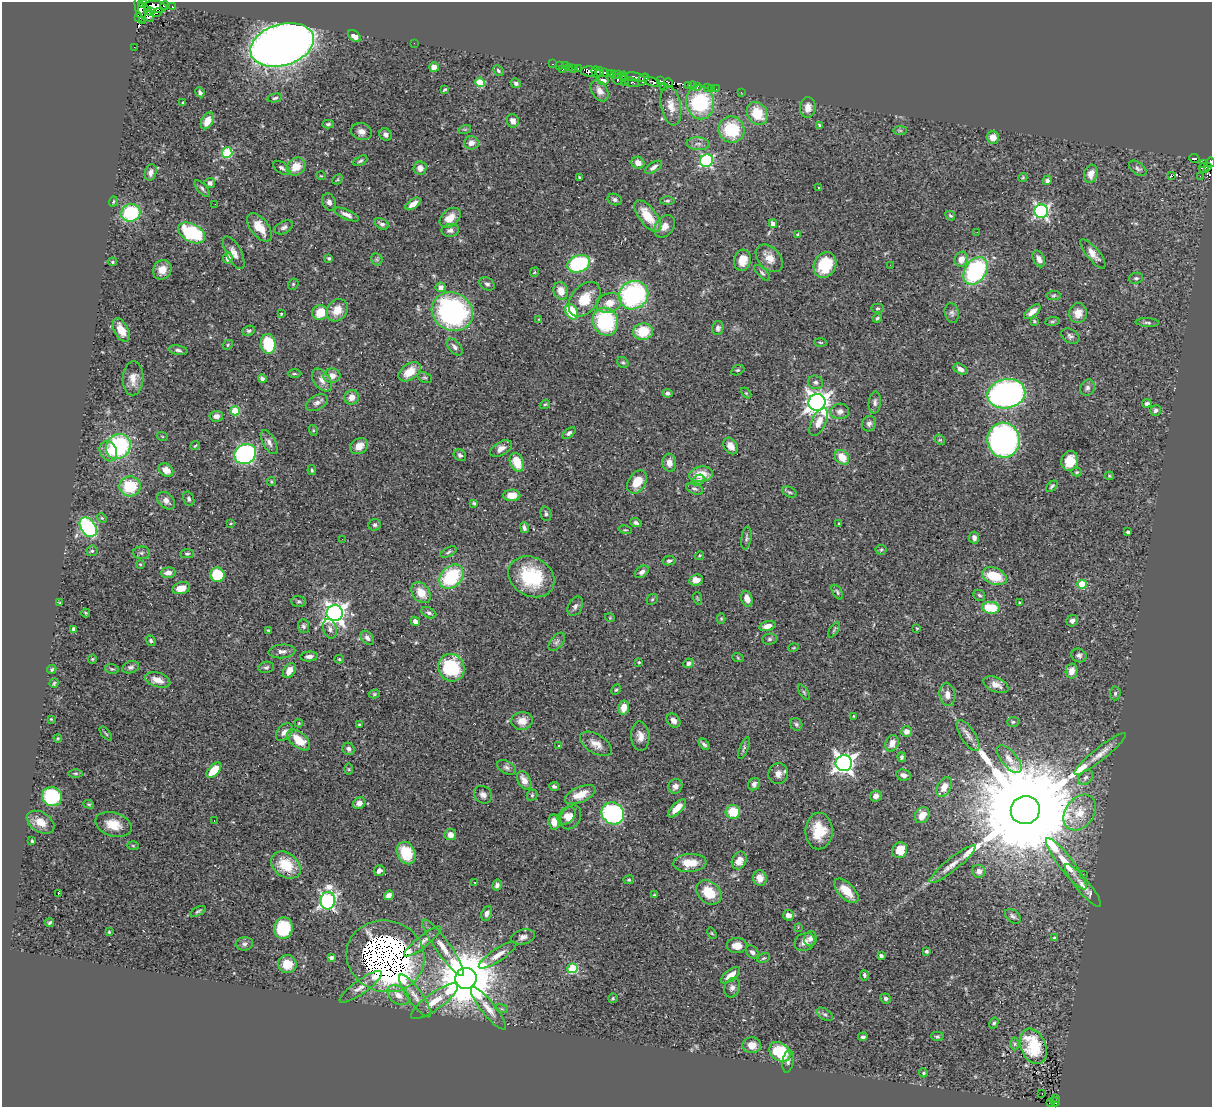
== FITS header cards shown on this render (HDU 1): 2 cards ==
NAXIS1  =                 1210
NAXIS2  =                 1105

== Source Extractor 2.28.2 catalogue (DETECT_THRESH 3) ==
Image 1210 x 1105 px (HDU 1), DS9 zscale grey, 1 PNG px = 1 image px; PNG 1214 x 1109 px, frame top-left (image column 1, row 1105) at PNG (2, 2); each listed source drawn as its Kron ellipse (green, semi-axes under 4 px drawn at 4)
Background 0.704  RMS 0.028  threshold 0.0836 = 3 sigma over >= 5 px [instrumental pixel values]
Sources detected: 452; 5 with non-positive FLUX_AUTO (blend fragments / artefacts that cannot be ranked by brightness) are neither listed nor drawn; the other 447 listed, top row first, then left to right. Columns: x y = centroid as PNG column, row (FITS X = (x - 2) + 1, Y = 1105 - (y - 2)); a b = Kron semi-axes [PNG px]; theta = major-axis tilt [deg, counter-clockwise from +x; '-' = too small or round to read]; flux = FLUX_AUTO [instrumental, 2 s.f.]
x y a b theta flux
143 3 4 4 - 33
165 5 4 3 - 22
155 7 12 6 -4 100
172 7 3 3 - 9
140 10 13 4 -77 140
151 11 4 3 - 96
146 12 11 5 -54 130
157 12 5 2 - 3.4
139 18 4 2 - 49
143 21 3 3 - 21
354 36 7 5 -41 12
414 43 2 2 - 1.6
282 45 32 20 17 2400
134 47 2 2 - 1.2
552 64 3 2 - 1.6
559 65 3 2 - 4.5
565 66 3 2 - 2.2
434 67 5 4 - 15
569 67 3 2 - 6.2
574 69 3 2 - 3.9
578 69 3 2 - 9.7
562 70 3 2 - 13
498 71 6 3 -46 3.4
589 71 8 5 0 200
596 72 6 4 -73 78
600 72 5 2 - 5.2
605 72 3 3 - 6.8
611 73 3 2 - 3
615 74 3 2 - 14
619 74 3 2 - 0.39
624 76 4 2 - 33
635 77 10 3 -12 59
617 79 6 3 -59 42
643 79 7 4 53 89
603 80 6 3 -13 5.7
660 81 4 3 - 48
480 82 5 4 - 71
625 82 2 2 - 4.5
632 82 7 3 -20 41
653 82 8 3 -22 61
516 83 5 4 - 5.1
669 83 4 3 - 80
688 85 3 3 - 38
693 85 4 2 - 18
663 87 3 3 - 14
697 87 3 2 - 32
708 87 3 2 - 5.8
711 88 4 3 - 3.2
716 89 3 2 - 2.7
445 90 4 3 - 2.6
600 91 11 8 -58 12
200 92 5 4 - 4.9
741 92 2 2 - 14
275 98 7 4 11 3.3
700 102 17 14 -80 120
183 103 4 3 - 2.1
671 106 20 10 -79 21
808 108 10 8 87 16
757 113 12 10 -56 55
207 121 9 6 62 26
513 121 7 6 - 11
328 124 6 4 2 3.7
820 125 4 3 - 5.1
465 129 6 4 18 2.4
731 130 13 13 - 95
900 130 7 4 0 3.7
361 132 10 8 -19 12
386 135 6 5 - 6.8
993 137 6 6 - 20
471 143 7 6 - 12
698 144 11 6 -4 8.3
227 152 5 5 - 140
1194 158 5 3 - 19
360 161 7 4 29 3.9
707 161 7 6 - 260
1210 162 5 3 - 66
638 163 6 6 - 12
1203 163 2 2 - 1.3
1207 166 4 3 - 66
296 167 10 8 38 28
653 167 9 4 35 7
282 168 10 5 -34 4.9
420 168 6 6 - 13
1138 168 10 6 -38 5.2
1204 168 5 4 - 1.1
151 172 8 6 72 7.3
1091 174 9 6 74 15
1171 175 3 3 - 34
321 176 5 3 - 1.5
1200 176 2 2 - 13
580 177 3 2 - 2
1023 178 5 3 - 2
337 179 6 3 44 2.2
1047 180 5 4 - 5.7
210 183 5 5 - 6.5
818 188 3 2 - 4.3
202 189 10 4 -49 4.4
615 199 7 5 -23 4.8
113 201 5 3 - 2.2
667 201 7 4 1 2.8
329 202 9 6 -70 7.9
215 204 2 2 - 3.8
413 204 8 4 36 14
1041 211 7 6 - 410
131 213 10 8 22 120
347 214 13 5 -23 9.6
648 216 19 8 -53 46
950 216 5 3 - 2.3
450 218 12 8 43 23
382 224 7 5 -27 6
773 224 4 4 - 10
665 226 12 8 54 15
259 227 17 9 -52 31
284 227 10 6 28 6.1
450 230 9 6 9 6.9
977 232 2 2 - 0.93
192 233 14 9 -28 140
798 234 3 2 - 1.5
234 253 18 7 -62 13
1093 254 18 6 -51 15
228 258 5 4 - 12
329 258 4 4 - 2.6
769 258 16 10 -45 21
377 259 6 5 - 3.4
961 259 7 6 - 16
1039 259 9 5 -65 9.5
743 260 10 8 76 26
112 262 5 3 - 2
579 264 12 8 21 200
825 265 13 11 63 68
890 265 3 2 - 1.5
162 270 10 9 - 19
975 271 15 10 56 230
534 272 5 3 - 2
762 273 10 4 -45 4.1
1136 278 7 5 9 4
293 284 6 5 - 2.3
487 284 8 6 -34 5.9
441 287 5 5 - 9.7
561 291 9 7 -71 24
633 295 15 14 - 290
1054 295 7 4 8 3.2
585 299 20 13 51 47
609 303 13 9 19 25
877 308 6 4 1 2.8
337 310 12 9 51 24
452 312 21 18 -30 380
571 312 8 6 -57 71
1032 312 10 5 39 12
320 313 8 7 - 39
952 313 10 7 -76 5.7
1078 313 10 9 - 19
281 314 4 3 - 1.4
877 318 4 3 - 2.9
539 319 4 3 - 1.3
1034 321 4 3 - 2.2
1052 321 7 4 8 2.5
605 322 14 12 -65 170
1147 323 12 4 -3 4.6
718 328 7 5 77 5.3
121 330 13 7 -63 24
249 331 6 4 23 3.7
643 332 10 8 1 60
1070 336 10 7 -29 5.8
820 342 6 3 -2 1.9
268 344 10 7 -82 85
228 345 5 4 - 2.2
455 347 10 5 -49 7.3
178 350 10 4 -8 4.8
623 362 6 5 - 3.1
960 369 7 5 -28 8.4
738 370 7 4 25 3
410 372 12 8 36 33
294 374 7 3 0 2.9
332 376 8 7 - 16
425 377 7 5 -21 3.3
133 378 17 10 88 20
262 379 4 4 - 6.9
322 380 13 8 -54 14
815 382 8 6 -23 5.6
1087 388 8 7 - 5.5
667 393 5 4 - 4.8
746 393 6 4 -44 2.1
1006 394 19 14 11 700
352 397 7 7 - 16
817 402 8 8 - 1500
875 402 11 6 84 6.8
317 403 12 7 27 9.6
1147 403 5 4 - 5.5
545 404 5 3 - 2.5
1156 410 6 5 - 5.4
235 411 5 4 - 81
840 411 9 8 - 9.4
216 416 7 5 7 9.9
819 422 15 7 64 19
869 424 8 7 - 6.5
313 430 5 3 - 2
569 433 7 4 39 5.1
162 436 5 3 - 1.8
940 440 6 4 -41 2.3
1003 440 17 16 - 560
269 442 13 6 -62 9.4
118 446 13 11 49 220
195 446 5 3 - 2.3
359 446 9 7 30 16
731 446 9 6 -56 15
501 449 12 6 31 12
108 451 10 8 -62 20
245 454 11 9 25 380
460 455 7 5 -40 5.1
842 457 8 6 -50 34
1070 461 10 8 70 35
517 462 9 6 -67 39
669 463 9 7 -83 13
166 470 8 6 -36 18
312 470 5 4 - 3
1077 472 5 4 - 2.3
701 474 12 7 8 34
1109 476 5 3 - 2.2
699 480 6 5 - 4.9
271 481 4 3 - 2.1
637 482 13 8 57 36
130 486 11 10 - 75
1052 486 7 4 41 3.5
694 489 9 5 -22 5.1
789 492 7 5 -26 3.6
512 495 8 6 1 25
189 499 7 5 -67 4.1
166 501 10 7 -42 12
474 503 4 3 - 2.4
546 514 7 5 -77 4.2
102 518 5 3 - 2
231 523 4 3 - 1.9
636 523 6 4 -18 4.9
839 523 3 3 - 2.4
375 525 6 5 - 4.5
88 527 11 7 -57 230
524 528 5 3 - 5
625 530 7 3 -12 1.9
1128 532 3 3 - 3.3
746 538 11 5 82 5.1
974 538 6 5 - 7.4
342 539 2 2 - 47
881 550 5 5 - 2.4
92 551 5 5 - 3.1
448 552 9 4 26 3.7
141 553 8 6 0 5.3
187 554 7 4 0 3.3
699 556 5 3 - 1.9
669 561 6 4 11 4.1
140 564 4 3 - 1.9
642 572 8 5 39 7.8
168 573 7 5 6 11
217 575 7 7 - 82
994 576 13 8 -23 68
451 577 14 10 47 130
531 577 24 19 -29 110
696 580 7 5 7 15
1082 584 5 4 - 67
181 588 9 6 16 20
837 592 8 4 -57 3.4
421 593 11 8 -50 29
979 595 6 5 - 3.5
697 598 6 3 -71 2.1
652 599 6 5 - 2.4
747 599 8 5 -72 14
299 601 7 5 -1 4.3
60 602 4 2 - 1.3
1020 602 3 2 - 2.1
575 606 10 7 63 6.7
991 608 9 6 -7 60
86 613 4 3 - 2.2
335 613 8 8 - 1300
429 613 8 5 -27 5.3
610 618 5 3 - 1.5
721 619 5 4 - 2.3
415 621 5 4 - 9.1
1072 621 6 5 - 6.8
303 626 7 5 -85 4.3
767 626 8 4 15 13
917 628 3 2 - 1.8
74 629 4 4 - 8.3
330 629 10 6 -73 7.6
268 630 3 2 - 1.9
834 630 9 3 57 2.7
367 638 8 5 -50 6.9
769 639 7 5 2 3.7
151 641 5 4 - 4.1
557 642 11 6 53 6.7
793 648 5 3 - 1.5
282 651 13 7 3 9
1079 655 8 6 -28 5.4
309 656 8 5 5 8.2
738 658 6 3 -19 2
92 659 4 4 - 2.3
339 659 4 4 - 2.3
639 662 3 3 - 1.8
688 663 5 4 - 5.7
131 667 9 6 18 5.3
266 667 8 5 12 3.8
451 668 14 13 - 130
52 669 5 4 - 2.9
112 669 7 5 -15 3.1
289 670 8 5 58 16
1071 671 7 5 79 16
157 680 13 7 -16 19
54 683 4 4 - 2.5
996 685 13 7 -23 14
616 690 5 4 - 2.6
804 692 9 3 -56 2.7
1115 693 7 5 86 4.1
374 694 5 4 - 2.8
947 695 11 8 -82 14
624 708 7 5 79 20
854 716 3 2 - 1.4
51 719 3 3 - 1.7
522 721 10 9 - 19
673 721 7 6 - 10
1013 722 6 5 - 2.8
299 723 4 3 - 1.7
796 724 6 5 - 4.1
359 725 3 3 - 2.1
907 731 5 5 - 11
284 732 10 6 51 9.8
106 734 8 3 -50 2.4
968 735 18 7 -57 12
640 736 15 9 -86 15
58 738 4 3 - 1.8
299 740 13 7 -40 40
892 743 8 6 69 14
596 744 18 9 -31 17
704 744 6 4 -45 4.8
559 746 4 3 - 1.5
744 748 11 4 69 4.1
349 749 6 5 - 5.6
1100 754 32 6 38 21
902 757 5 3 - 4.1
1009 759 17 8 -50 19
844 763 8 8 - 1000
506 767 10 6 -27 6.1
349 769 6 4 -89 2
214 770 9 5 47 47
75 773 7 3 0 2.6
778 774 10 10 - 14
903 775 7 5 -11 7.5
1086 777 8 6 44 6.1
524 780 10 6 -61 16
754 784 6 5 - 6.5
554 786 5 4 - 4.3
675 786 7 7 - 8.9
944 787 11 7 60 18
580 794 16 7 22 27
483 795 10 8 -40 8.3
532 795 5 5 - 2.9
52 796 10 9 - 140
876 796 6 5 - 8.8
359 803 6 5 - 11
89 804 5 4 - 2.5
677 808 12 5 45 21
1025 810 14 14 - 90000
733 812 7 7 - 46
613 813 12 10 -38 300
1080 813 19 14 53 38
567 815 10 7 46 10
922 815 8 7 - 20
571 817 13 9 58 14
214 821 2 2 - 0.92
40 822 15 9 -31 21
554 822 7 5 -83 14
113 825 18 12 -17 34
819 831 18 13 90 53
450 835 6 5 - 14
32 841 3 3 - 2.3
133 846 6 4 -2 2.2
900 850 8 7 - 34
406 853 12 9 -64 60
739 860 9 7 65 17
690 863 16 9 3 34
952 864 29 6 39 20
1066 864 32 7 -52 39
286 865 16 12 -38 58
379 871 6 5 - 9.3
979 871 7 6 - 9.2
1083 874 3 2 - 2
760 878 8 6 -78 15
629 880 5 3 - 2
475 883 4 2 - 1.1
497 885 6 5 - 5
1083 886 27 6 -50 19
846 891 15 8 -46 34
709 892 14 10 -41 45
58 894 3 2 - 21
389 895 5 4 - 7.8
654 895 4 3 - 1.9
328 901 9 7 80 540
198 911 8 3 28 3.5
487 913 8 5 67 7.9
788 915 5 5 - 11
1013 916 9 6 -39 5.8
50 922 5 3 - 3
798 927 3 3 - 1.5
283 928 10 9 - 83
109 932 3 2 - 1.7
712 933 6 4 -59 2
523 937 12 7 15 9.5
1054 938 4 4 - 4.1
810 939 8 6 77 6.3
423 942 23 6 38 13
805 942 10 8 32 13
244 944 9 6 8 5.5
737 946 10 7 -2 20
443 948 34 7 -54 29
927 951 3 3 - 3.4
752 952 7 5 -48 5.6
497 955 22 6 34 17
385 956 39 35 -17 8700
881 956 4 4 - 5.1
331 958 4 3 - 5.5
764 958 7 4 26 2.7
287 964 9 9 - 30
573 968 5 5 - 120
730 975 11 5 39 22
864 975 5 4 - 3.3
466 978 10 10 - 15000
361 987 25 7 35 16
732 988 10 7 70 8.1
398 995 12 8 -39 18
415 996 26 7 -55 20
613 998 5 4 - 2.6
886 998 5 5 - 4.3
434 1001 28 8 36 31
488 1008 26 7 -51 20
502 1009 6 4 -17 2.6
825 1014 9 5 -36 4.4
994 1023 6 4 59 3.2
937 1036 6 4 -1 3
863 1037 5 4 - 5.1
1014 1044 6 4 90 3.4
752 1045 9 8 - 19
1033 1046 18 12 -68 72
780 1052 12 8 -39 86
788 1061 12 5 81 6
923 1073 4 4 - 2.1
1042 1094 2 2 - 1.8
1055 1098 3 2 - 2.9
1055 1102 5 3 - 6.9
1050 1103 4 2 - 6.3
At the frame edge (FLAGS 8, measured only in part): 2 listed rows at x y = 143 3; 1210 162
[5 non-positive-flux detections neither listed nor drawn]